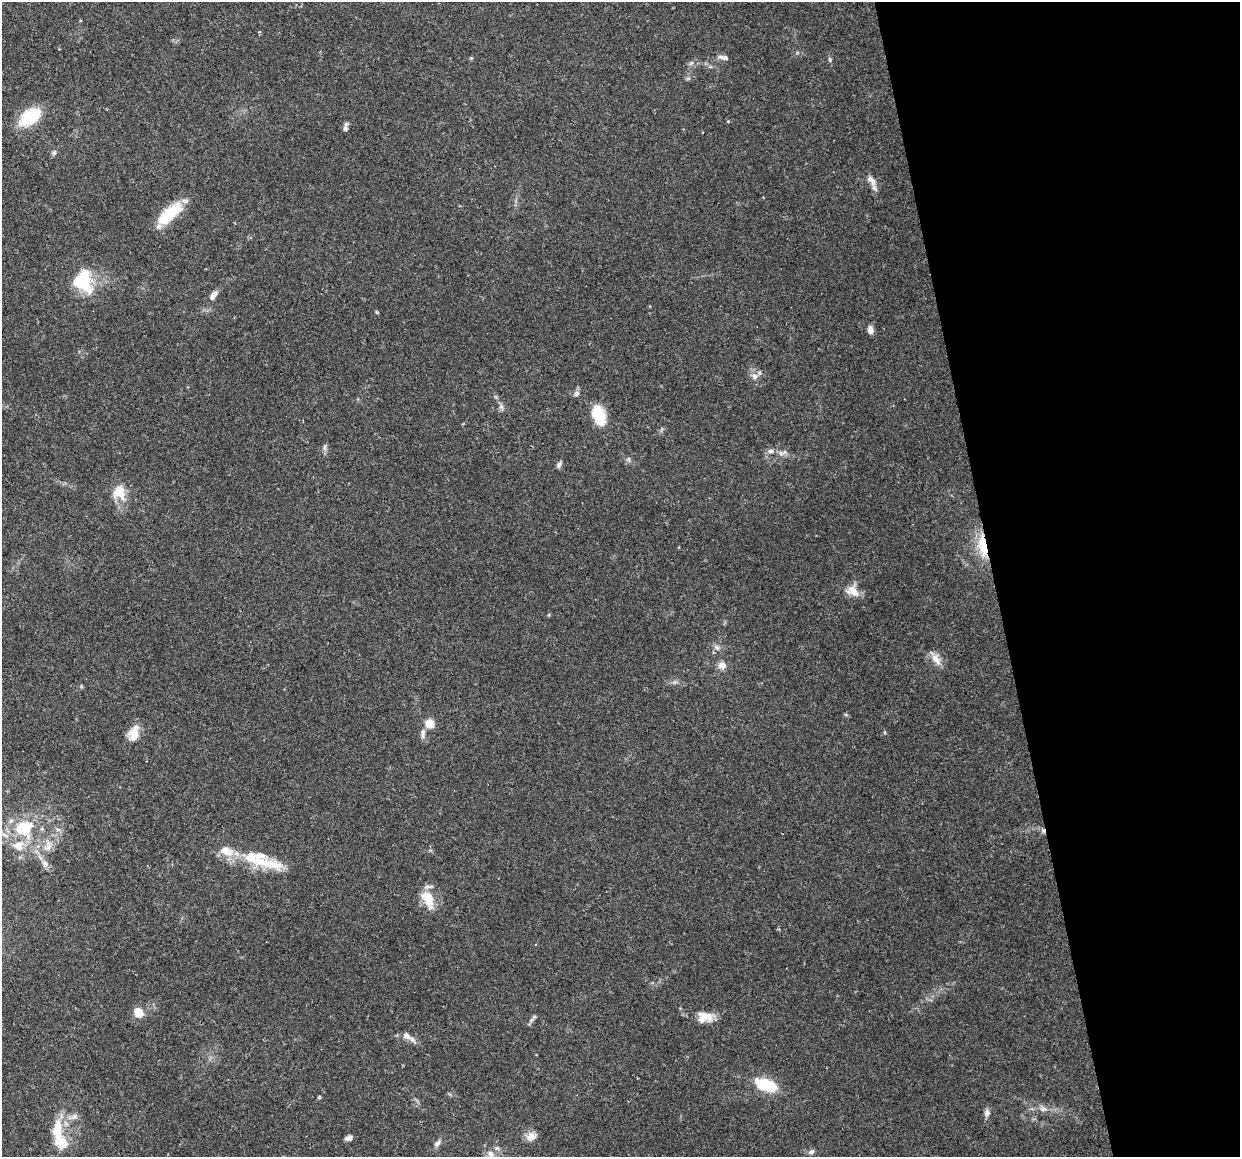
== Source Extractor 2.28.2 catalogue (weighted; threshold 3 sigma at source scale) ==
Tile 12 of 4 x 4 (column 4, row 3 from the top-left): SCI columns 3713-4950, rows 1237-2391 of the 4950 x 4733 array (HDU 1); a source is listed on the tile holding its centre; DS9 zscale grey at full resolution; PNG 1242 x 1159 px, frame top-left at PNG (2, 2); no overlay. Shown black and unused: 20% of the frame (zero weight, under 2 of 3 exposures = <1% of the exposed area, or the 3 px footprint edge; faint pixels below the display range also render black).
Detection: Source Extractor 2.28.2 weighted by HDU 2 'WHT'; one run over the whole footprint, this tile lists its part. Background 0.15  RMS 0.0064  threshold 0.0286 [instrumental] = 3 sigma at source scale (4.5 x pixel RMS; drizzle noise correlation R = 1.50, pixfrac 1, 0.0396/0.0396 arcsec/px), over >= 5 px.
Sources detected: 57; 1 cosmic-ray / hot-pixel residue — not listed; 7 inside a brighter listed object's ellipse — not listed separately; the other 49 listed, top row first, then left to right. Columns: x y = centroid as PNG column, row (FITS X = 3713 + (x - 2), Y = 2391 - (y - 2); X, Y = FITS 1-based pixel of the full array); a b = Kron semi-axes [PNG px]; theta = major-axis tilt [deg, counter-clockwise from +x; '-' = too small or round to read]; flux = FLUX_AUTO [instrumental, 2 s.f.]
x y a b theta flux
724 57 13 6 -15 2.5
471 58 5 4 - 0.66
830 60 7 4 -90 0.95
30 117 16 10 36 41
728 121 5 3 - 0.52
345 128 8 7 - 1.7
54 153 8 5 62 1.4
872 181 18 8 -48 4.3
170 213 32 11 41 27
83 280 25 19 -83 31
213 295 14 7 55 3.4
376 312 6 3 -70 0.7
870 330 9 6 -85 3.1
754 376 9 8 - 3.2
576 394 7 6 - 2
501 407 7 5 -43 1.5
599 415 23 13 -67 20
325 447 8 4 -83 1.5
771 451 9 6 10 2.2
559 464 9 5 55 1.8
119 493 20 16 -62 11
983 546 32 11 -82 18
853 591 16 11 -34 7.4
717 647 9 6 -48 2
936 659 19 9 -55 5.3
722 665 10 8 3 3.9
429 724 7 7 - 9.9
134 733 21 11 75 8.7
423 734 14 5 84 2.5
26 828 32 24 48 31
48 847 14 9 36 5.7
226 851 21 13 -19 10
262 862 27 13 -6 16
45 864 10 6 89 2.5
428 899 25 12 -67 13
138 1012 10 8 -51 9.5
706 1016 22 10 -23 7.7
406 1036 10 8 -49 3.7
767 1085 21 10 -21 27
319 1097 4 4 - 0.82
1043 1109 9 7 -2 2.7
987 1113 11 7 75 2.3
75 1116 8 7 - 2.6
57 1128 29 12 84 15
531 1135 15 8 -31 4
348 1138 8 5 16 2.5
437 1144 10 7 50 2.3
812 1151 8 6 43 1.6
491 1155 25 9 87 7.2
Overlapping masked pixels (flux is a lower limit): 1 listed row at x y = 983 546
Isophote crosses this tile's border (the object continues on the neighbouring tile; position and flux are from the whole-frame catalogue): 1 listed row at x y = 491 1155